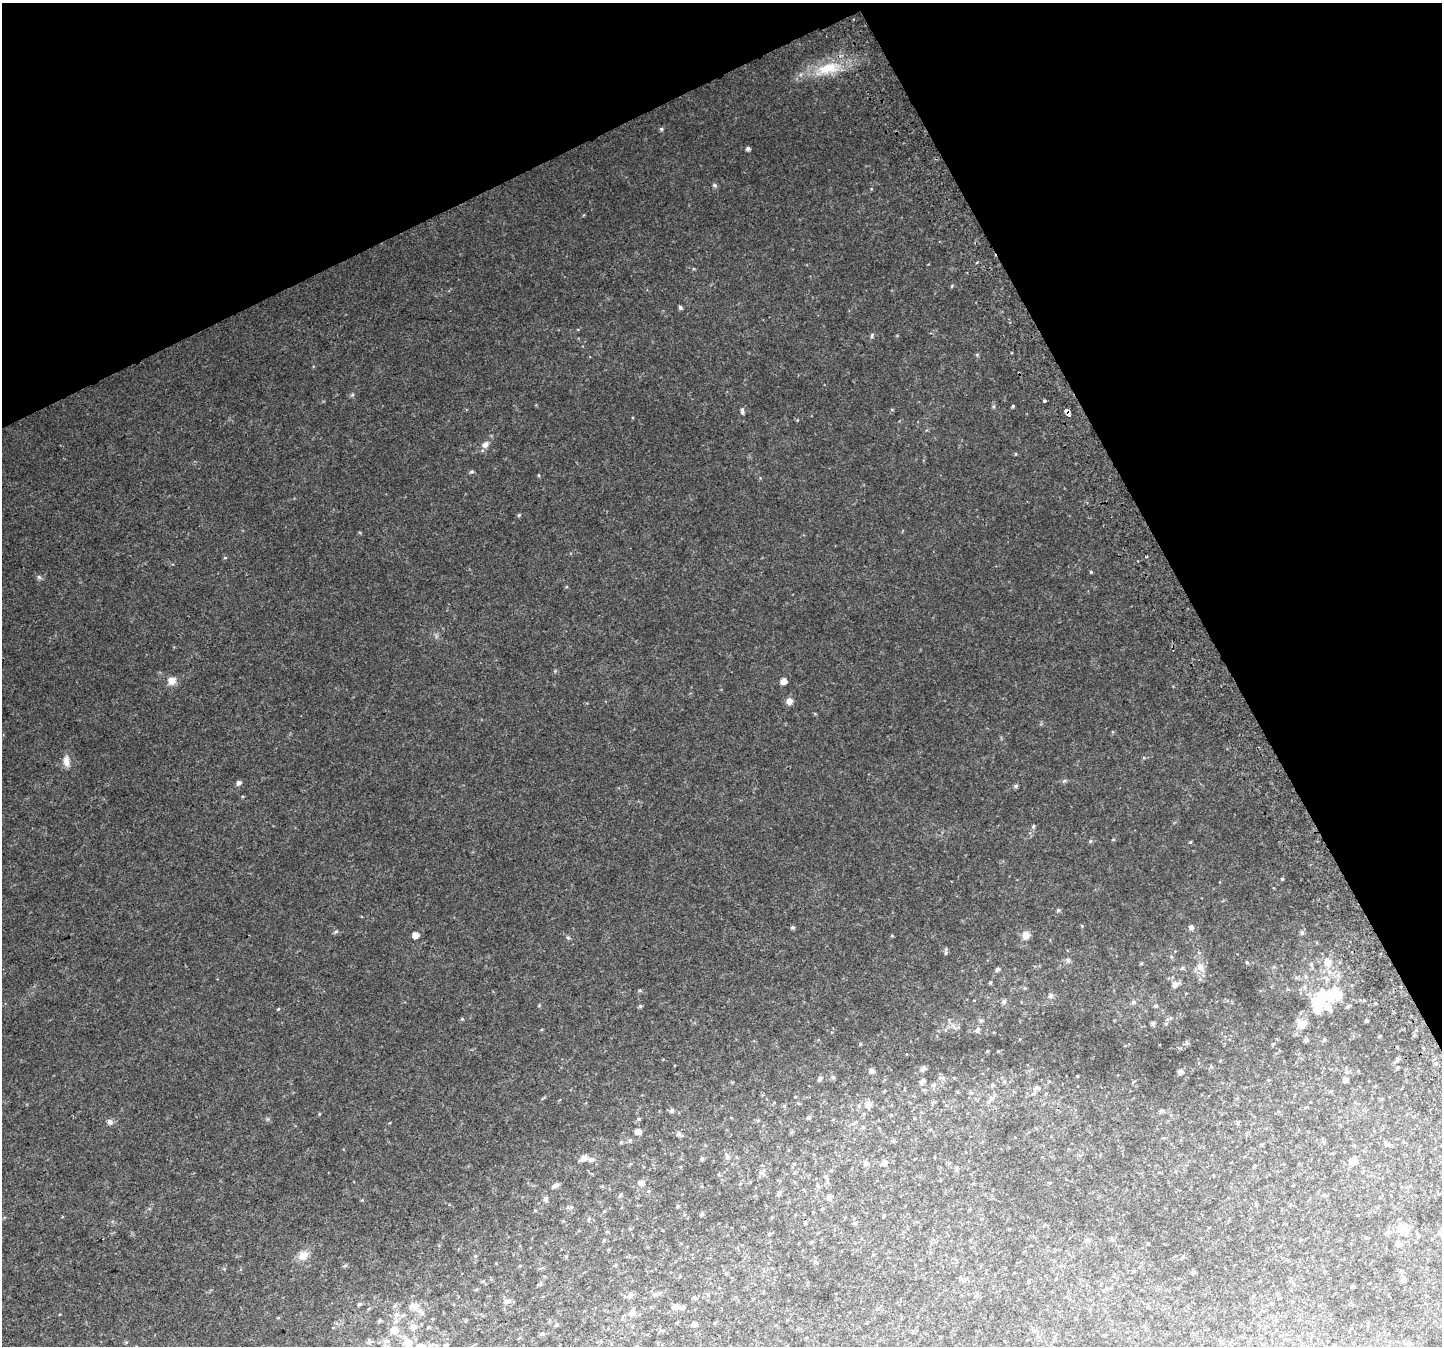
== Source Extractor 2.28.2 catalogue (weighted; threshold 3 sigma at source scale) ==
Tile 3 of 4 x 4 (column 3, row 1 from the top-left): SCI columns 2920-4359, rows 4211-5554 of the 5835 x 5676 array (HDU 1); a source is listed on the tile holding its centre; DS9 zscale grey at full resolution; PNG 1444 x 1348 px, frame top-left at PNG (2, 3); no overlay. Shown black and unused: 25% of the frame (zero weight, under 2 of 3 exposures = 2% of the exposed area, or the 3 px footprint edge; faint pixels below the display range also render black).
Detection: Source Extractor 2.28.2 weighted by HDU 2 'WHT'; one run over the whole footprint, this tile lists its part. Background 0.0434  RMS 0.0093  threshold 0.042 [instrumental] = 3 sigma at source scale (4.5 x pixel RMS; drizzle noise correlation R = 1.50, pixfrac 1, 0.0396/0.0396 arcsec/px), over >= 5 px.
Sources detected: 203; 1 cosmic-ray / hot-pixel residue — not listed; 8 inside a brighter listed object's ellipse — not listed separately; the other 194 listed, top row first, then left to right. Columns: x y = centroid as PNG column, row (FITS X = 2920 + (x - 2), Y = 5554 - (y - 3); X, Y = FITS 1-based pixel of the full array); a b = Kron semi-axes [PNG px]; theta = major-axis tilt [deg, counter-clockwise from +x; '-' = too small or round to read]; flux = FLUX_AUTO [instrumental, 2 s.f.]
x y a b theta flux
828 68 43 17 16 33
661 129 5 5 - 1.3
748 148 4 4 - 2.5
714 185 5 5 - 2
952 286 5 4 - 0.96
680 307 4 4 - 2
872 335 7 5 75 1.6
977 355 6 4 -19 0.98
352 395 6 4 43 1.3
1044 400 3 3 - 1.8
1013 406 3 3 - 1.1
742 410 6 6 - 2.2
1067 411 5 4 - 2.8
485 444 9 7 33 4.1
471 472 6 5 - 1.6
539 475 5 3 - 0.88
519 515 5 4 - 1.1
1146 556 4 3 - 0.82
225 558 5 3 - 0.8
1091 572 4 4 - 1.1
39 577 7 5 -45 1.8
172 681 11 10 - 6.8
784 681 5 5 - 6.6
789 701 9 8 - 4.4
1144 758 5 3 - 0.83
66 761 16 8 -87 6.4
1064 781 6 4 41 1.4
238 783 6 5 - 3.2
1016 786 6 5 - 1.7
1033 826 6 5 - 1.4
1090 841 5 4 - 1.6
1190 842 4 4 - 0.9
1282 879 4 4 - 1
1058 910 5 4 - 2
1082 926 5 4 - 0.97
793 927 4 4 - 1.7
1191 927 7 7 - 2.4
336 932 7 4 20 1.4
1302 933 6 6 - 2.1
415 935 5 5 - 7.5
1026 935 10 9 - 6.6
892 936 5 3 - 0.76
568 938 6 4 -1 1.2
946 953 7 4 71 1.4
1171 957 5 5 - 1.2
1068 960 7 6 - 2.3
1247 962 5 4 - 1.1
1327 962 8 7 - 11
1141 963 4 4 - 0.94
1311 964 6 4 -72 1.3
1200 967 9 8 - 6.6
1274 967 6 3 -19 1
1182 968 6 4 44 1.2
997 969 5 4 - 2.3
1329 972 7 6 - 3
990 982 4 3 - 1
1175 984 8 6 38 4.2
1025 988 4 4 - 0.9
1051 995 6 6 - 2.6
1004 1002 6 6 - 2.2
1134 1002 6 6 - 2.2
640 1006 5 4 - 1.4
1156 1006 6 5 - 1.6
1318 1006 33 16 80 31
1348 1006 5 4 - 1.5
278 1009 5 4 - 0.89
462 1019 5 5 - 1
981 1020 6 6 - 2
1366 1020 4 3 - 1.4
1153 1023 7 5 -56 1.9
1300 1023 14 9 -59 6.9
1166 1024 6 5 - 1.6
954 1026 12 5 -42 3.6
977 1030 8 6 56 2.9
1380 1036 3 3 - 0.9
1306 1040 5 4 - 2.3
1324 1040 6 5 - 1.4
1187 1043 7 4 -19 1.4
987 1051 4 4 - 0.93
1397 1059 5 5 - 2
1435 1063 6 4 0 1.7
1211 1067 6 4 -1 1.1
1397 1067 5 4 - 1
923 1068 6 5 - 3.4
872 1071 6 5 - 3.3
1180 1072 5 5 - 4.3
1077 1076 4 3 - 0.68
833 1077 6 5 - 1.8
943 1077 7 7 - 2.6
820 1079 6 5 - 2.3
1345 1080 5 4 - 4.8
923 1081 7 6 - 3.2
934 1085 7 6 - 2.6
993 1085 6 6 - 1.9
1036 1088 8 6 0 3.5
971 1092 6 4 0 1.4
991 1098 9 8 - 3.6
868 1105 8 8 - 5.7
784 1106 6 3 19 0.94
672 1110 6 5 - 2
1161 1111 5 4 - 1.9
319 1114 5 3 - 0.69
808 1118 5 4 - 1.9
639 1119 5 4 - 1.3
758 1120 5 5 - 1.2
110 1122 8 7 - 3.1
1238 1122 5 4 - 1.4
854 1123 11 3 31 1.4
863 1127 5 4 - 1
930 1130 5 3 - 0.79
638 1131 5 5 - 6.5
792 1132 6 4 69 1.1
679 1134 7 5 -27 3.1
630 1140 6 5 - 1.7
893 1141 6 4 18 1
621 1142 5 5 - 1.2
1386 1143 8 6 -31 2.4
1354 1145 5 4 - 0.89
727 1157 10 6 -56 2.9
584 1158 8 6 31 6.5
702 1159 5 4 - 1.8
591 1160 9 6 -5 3.4
1353 1161 9 8 - 6.8
866 1163 5 5 - 3.2
884 1163 8 7 - 4
764 1170 7 4 88 2.2
641 1182 6 6 - 4
555 1185 10 5 29 3.2
818 1186 6 5 - 1.8
1410 1186 4 4 - 0.84
648 1191 5 5 - 1.2
779 1193 5 4 - 2
620 1195 7 4 59 1.2
829 1197 6 5 - 2.9
545 1199 8 5 -66 2.6
678 1206 5 4 - 1.1
571 1207 8 5 10 1.9
604 1211 4 4 - 0.69
702 1214 5 4 - 1.5
883 1215 4 3 - 1
589 1219 6 3 87 1
854 1223 6 4 -45 1.3
1045 1224 5 3 - 0.94
630 1229 5 3 - 0.85
1009 1229 4 3 - 0.7
1404 1230 11 9 -48 14
607 1232 5 3 - 0.81
1390 1232 7 7 - 2.6
769 1234 4 4 - 1.1
1419 1236 5 4 - 1.2
1366 1238 5 3 - 0.93
604 1240 5 4 - 0.9
1088 1240 7 7 - 2.2
1399 1244 8 8 - 4
303 1255 12 10 29 9.5
475 1256 4 4 - 0.92
566 1257 4 4 - 0.94
1183 1257 5 4 - 1
816 1262 7 5 -18 1.7
345 1265 7 4 17 1.3
520 1266 5 3 - 0.7
1192 1272 6 4 -1 1.2
1403 1279 5 5 - 3.2
965 1280 9 5 53 2.2
483 1281 6 4 1 0.95
1028 1281 4 4 - 1.1
1352 1286 4 4 - 0.99
476 1290 5 3 - 0.81
655 1294 6 5 - 1.6
630 1295 9 5 62 2.1
977 1295 6 5 - 2.1
543 1296 4 3 - 0.59
694 1297 6 4 -15 1.5
506 1301 9 6 14 3.4
359 1304 5 4 - 1.5
395 1306 6 6 - 2.1
414 1306 13 10 -16 8.8
674 1307 9 6 29 3.6
682 1308 7 6 - 2.7
877 1309 6 3 19 1.1
632 1313 8 7 - 3.3
396 1314 9 7 54 4.5
379 1321 5 4 - 1.6
714 1323 4 3 - 0.67
694 1324 5 4 - 3.7
413 1327 9 7 25 5.4
429 1327 4 4 - 0.96
394 1330 8 7 - 11
661 1330 5 3 - 1.2
542 1334 7 4 18 1.4
369 1341 9 4 83 1.7
386 1341 9 6 1 3.5
407 1342 17 10 -69 13
445 1346 9 5 47 2.9
Overlapping masked pixels (flux is a lower limit): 1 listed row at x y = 1067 411
Isophote crosses this tile's border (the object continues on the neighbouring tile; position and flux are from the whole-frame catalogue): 2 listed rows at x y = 407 1342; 445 1346
Unlisted compact peaks at least as high as the median listed source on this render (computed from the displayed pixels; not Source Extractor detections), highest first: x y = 993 407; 539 1005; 860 1044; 639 990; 1016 454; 555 671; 977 262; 566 587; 694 269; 892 410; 871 189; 242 796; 60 1314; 268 1119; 360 533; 224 1269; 632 417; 362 1200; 815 714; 760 478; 797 420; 1113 839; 897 335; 62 1217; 542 1029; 389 1123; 583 215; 313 366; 436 637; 1020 1039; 449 1204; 1113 732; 928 264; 544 1097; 1173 686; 926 430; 732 1082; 343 1149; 1012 353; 535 1210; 536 405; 663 1059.